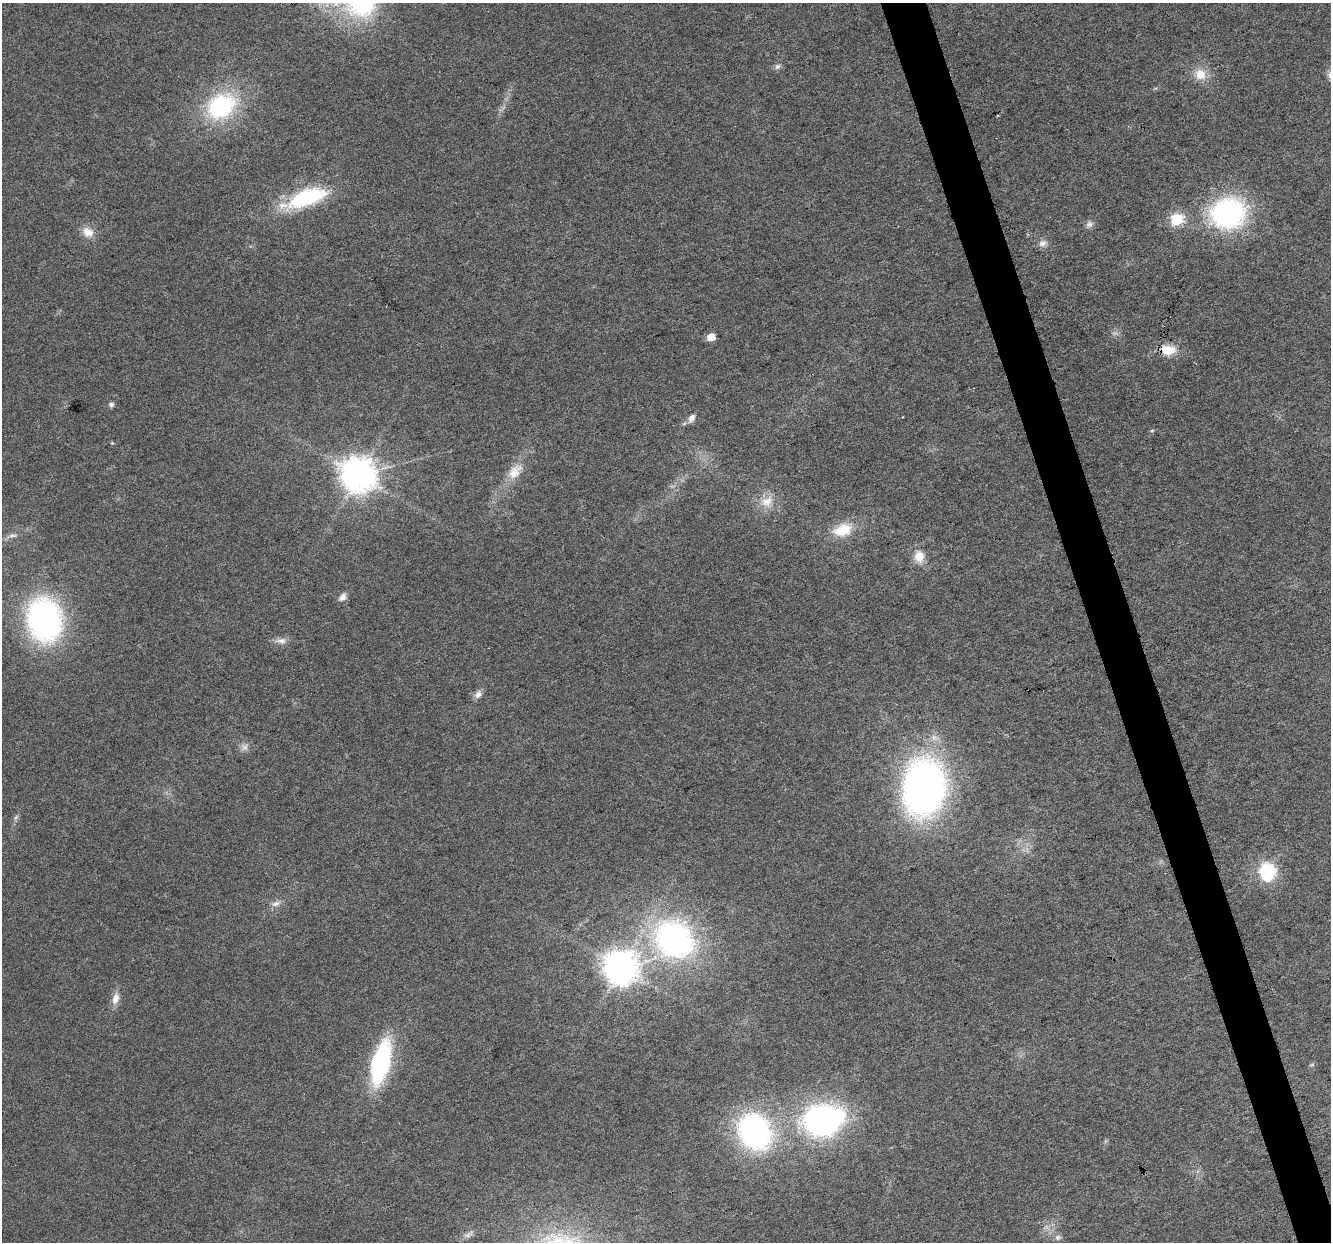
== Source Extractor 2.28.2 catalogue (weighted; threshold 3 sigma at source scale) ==
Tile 6 of 4 x 4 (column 2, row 2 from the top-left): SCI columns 1332-2660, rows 2591-3830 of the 5317 x 5130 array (HDU 1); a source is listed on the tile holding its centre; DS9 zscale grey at full resolution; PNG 1333 x 1244 px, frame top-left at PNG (2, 3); no overlay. Shown black and unused: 3% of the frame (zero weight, under 3 of 6 exposures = <1% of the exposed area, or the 3 px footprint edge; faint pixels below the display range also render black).
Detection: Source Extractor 2.28.2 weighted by HDU 2 'WHT'; one run over the whole footprint, this tile lists its part. Background 0.0256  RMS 0.0026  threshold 0.0107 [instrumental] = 3 sigma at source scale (4.09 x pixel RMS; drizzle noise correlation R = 1.36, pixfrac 0.8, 0.0396/0.0396 arcsec/px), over >= 5 px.
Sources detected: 38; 1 too faint to see at this stretch — not listed; the other 37 listed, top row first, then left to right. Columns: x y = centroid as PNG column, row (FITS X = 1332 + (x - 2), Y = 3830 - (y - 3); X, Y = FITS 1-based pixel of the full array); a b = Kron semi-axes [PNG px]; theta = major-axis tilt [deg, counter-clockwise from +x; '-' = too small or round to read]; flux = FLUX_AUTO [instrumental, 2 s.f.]
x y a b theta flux
777 67 9 7 43 0.78
1200 74 17 16 - 4
221 106 35 27 36 26
306 198 52 18 20 21
1228 213 31 27 16 47
1177 219 6 6 - 26
1089 224 10 8 39 1
88 232 16 13 -30 2.9
1043 243 12 8 20 1.3
711 337 6 5 - 3.9
1168 350 18 12 -3 4.8
111 404 7 6 - 0.64
691 418 13 8 62 1.4
1152 430 6 4 3 0.3
112 443 4 4 - 0.23
515 472 25 14 49 4.8
358 475 10 10 - 550
767 501 21 14 40 4.1
842 530 25 16 19 6.8
13 535 14 5 4 1.1
919 556 16 13 -88 3.5
342 597 13 8 48 1.3
44 620 37 29 -73 68
281 641 14 8 0 1.6
478 694 12 8 56 1.3
924 788 47 34 83 120
16 817 9 4 54 0.59
1267 872 14 12 -81 17
276 904 13 7 16 1.4
674 939 40 35 -38 66
620 967 10 10 - 490
115 998 15 9 77 2.2
381 1062 38 15 75 38
1312 1065 8 4 8 0.35
822 1120 34 24 12 78
754 1131 28 23 -53 70
1058 1237 9 7 10 0.81
Overlapping masked pixels (flux is a lower limit): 1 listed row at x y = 1228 213